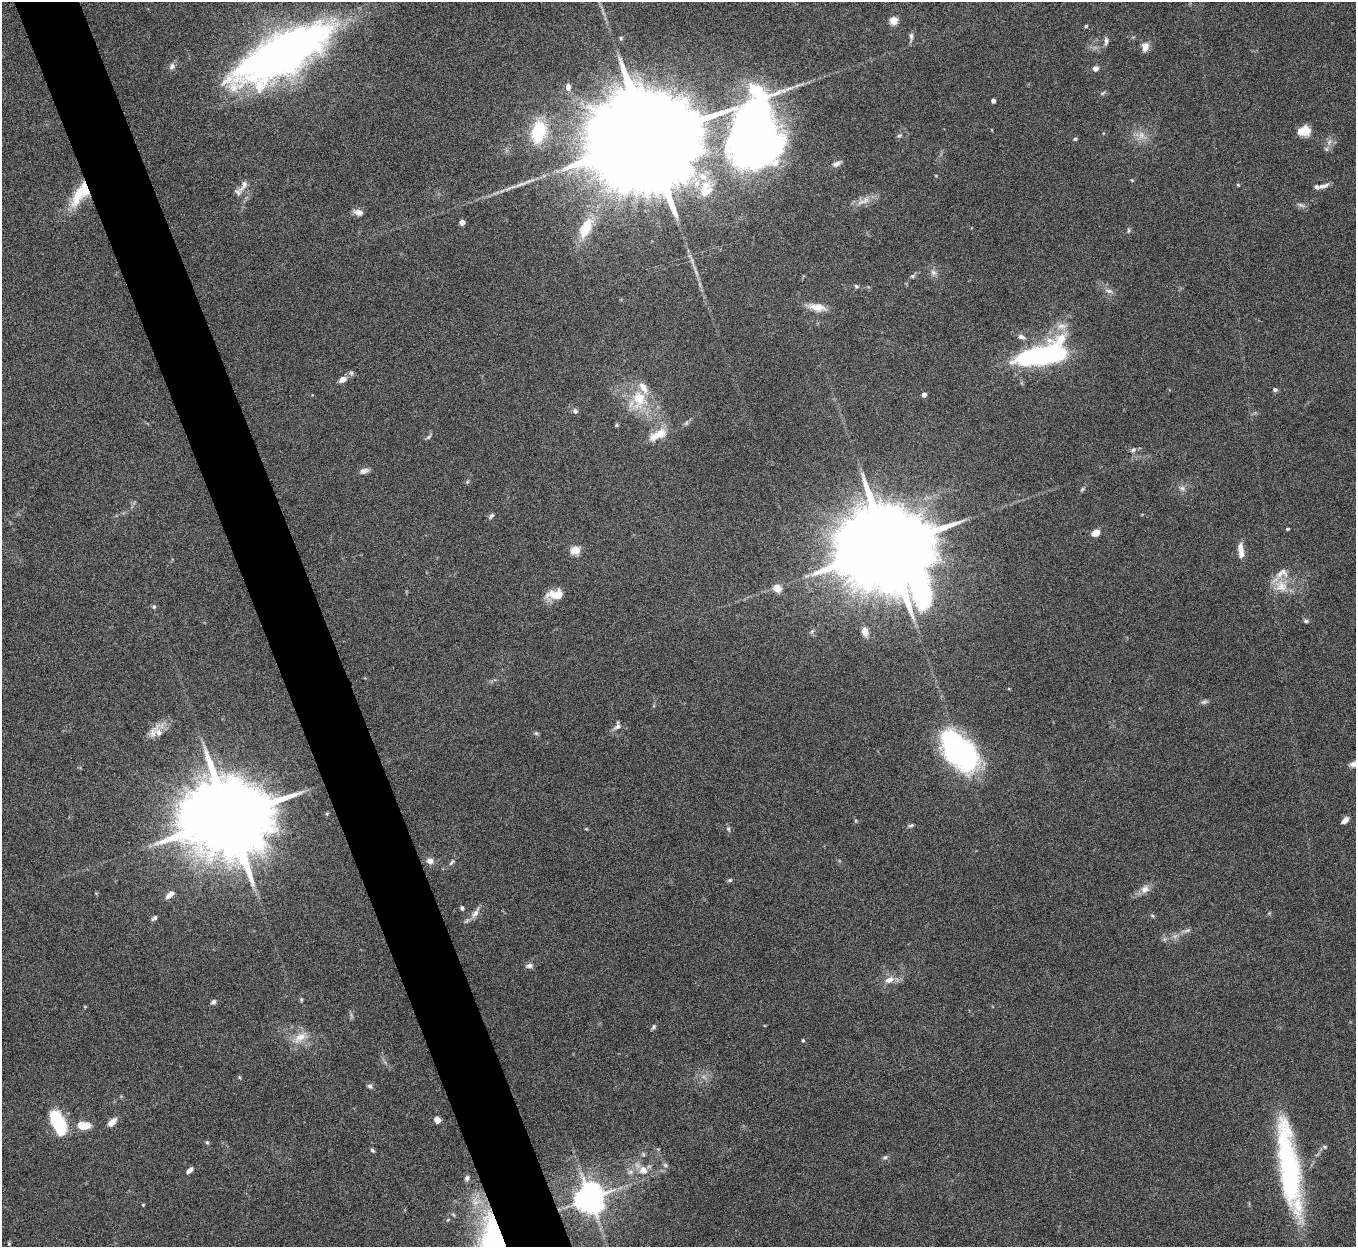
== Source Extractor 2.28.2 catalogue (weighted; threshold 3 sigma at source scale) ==
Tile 11 of 4 x 4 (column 3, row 3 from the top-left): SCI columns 2710-4063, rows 1396-2640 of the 5422 x 5406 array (HDU 1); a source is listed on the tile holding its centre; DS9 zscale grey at full resolution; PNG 1358 x 1249 px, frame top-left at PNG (2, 2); no overlay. Shown black and unused: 5% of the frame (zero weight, under 5 of 10 exposures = <1% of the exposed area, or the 3 px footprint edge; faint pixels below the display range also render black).
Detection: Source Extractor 2.28.2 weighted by HDU 2 'WHT'; one run over the whole footprint, this tile lists its part. Background 0.145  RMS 0.0057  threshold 0.0234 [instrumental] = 3 sigma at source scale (4.09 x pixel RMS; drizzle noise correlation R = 1.36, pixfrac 0.8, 0.05/0.05 arcsec/px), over >= 5 px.
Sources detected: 128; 2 too faint to see at this stretch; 1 inside a brighter object's white glare — not listed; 9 inside a brighter listed object's ellipse — not listed separately; the other 116 listed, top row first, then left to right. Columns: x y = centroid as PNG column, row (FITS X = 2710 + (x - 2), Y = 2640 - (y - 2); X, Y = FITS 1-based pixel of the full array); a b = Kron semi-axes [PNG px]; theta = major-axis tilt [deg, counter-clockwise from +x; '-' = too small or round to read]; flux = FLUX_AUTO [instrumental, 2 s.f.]
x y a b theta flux
893 21 5 5 - 20
1086 26 4 4 - 0.57
911 37 13 5 89 1.7
621 38 5 4 - 0.77
1106 41 11 6 85 1.9
1145 47 11 8 83 4.1
287 54 94 32 26 340
172 66 8 7 - 2
1095 68 8 7 - 2
568 87 8 6 -90 2.7
1103 93 8 5 28 0.96
993 101 4 4 - 2.7
538 131 25 16 76 26
1304 131 13 11 13 6.7
754 133 77 55 71 350
899 135 7 4 9 0.79
1141 135 10 9 - 4
647 139 41 20 16 32000
1075 139 4 4 - 0.81
1326 149 6 6 - 1.1
836 164 10 6 22 2.2
1132 180 5 4 - 0.47
244 185 21 8 55 3.8
705 185 18 12 38 9.6
1238 185 4 4 - 0.61
1324 186 14 5 18 2.4
80 194 37 14 56 19
865 200 13 7 49 3.4
1301 205 12 4 -20 1.5
358 212 12 7 -17 3.1
462 222 4 4 - 6
586 228 33 15 64 15
1128 230 7 4 82 0.82
933 272 9 7 -43 2.1
912 276 5 5 - 0.83
856 286 6 5 - 0.93
1109 291 12 6 -16 2.1
817 307 23 10 -10 6.4
1062 326 15 8 0 4.1
1021 337 11 6 -21 2.3
1047 355 35 17 8 87
351 373 7 5 -86 1.3
342 379 10 7 28 3.2
1275 390 6 5 - 1.1
924 395 4 4 - 3.6
639 399 29 21 -87 20
575 411 7 6 - 1.6
686 423 7 5 46 1.2
617 425 5 5 - 0.65
658 434 21 9 27 11
428 437 7 5 36 1
1133 450 8 6 29 1.4
364 471 11 7 15 2.5
467 482 5 4 - 0.66
1182 488 8 7 - 1.9
491 516 9 5 48 1.3
1288 529 3 3 - 0.78
1095 533 8 6 32 5.3
888 548 28 23 -4 15000
575 550 5 5 - 25
1241 550 19 7 -85 5.4
1281 586 21 16 -36 10
777 588 9 8 - 5.2
555 595 20 10 5 8.7
154 606 6 5 - 0.92
1306 621 6 5 - 1
812 631 6 4 19 0.83
865 632 13 8 -74 4.1
1204 702 10 5 24 1.3
617 727 11 7 35 2.3
158 732 25 11 -70 6
960 752 36 21 -47 140
1353 764 8 6 9 2.8
327 813 5 4 - 0.61
229 818 23 18 11 10000
1345 820 9 5 44 2.7
911 825 8 4 14 0.96
586 829 4 3 - 0.47
728 829 6 5 - 0.93
430 861 10 8 -40 2.9
452 862 11 4 54 1.3
730 880 6 5 - 0.8
1145 889 12 9 46 4.1
170 895 11 6 40 3.4
462 908 6 4 -72 0.97
475 913 16 7 55 3.5
1152 915 6 4 -20 0.7
154 918 9 5 40 1.2
1187 930 10 5 19 1.6
1175 936 9 4 36 1.7
529 966 8 6 9 2.2
889 980 12 8 18 4.5
301 1000 6 5 - 0.69
213 1002 7 5 45 1.5
654 1027 7 5 57 1
300 1038 22 10 35 7.5
803 1040 5 4 - 0.6
239 1077 5 3 - 0.58
370 1086 7 6 - 1.3
437 1120 7 6 - 3
58 1122 21 9 -66 45
112 1122 11 6 46 4.7
83 1126 12 8 -5 11
207 1142 6 4 -67 0.79
1325 1147 6 5 - 0.87
372 1150 6 5 - 0.96
885 1157 6 5 - 1
1288 1164 95 19 -82 99
665 1165 7 6 - 1.3
189 1170 9 4 42 2.4
643 1170 11 11 - 6.1
630 1172 8 6 -20 1.8
467 1178 8 6 73 1.4
590 1198 8 8 - 990
143 1205 4 3 - 0.48
9 1244 5 3 - 0.55
Overlapping masked pixels (flux is a lower limit): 1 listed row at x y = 80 194
Isophote crosses this tile's border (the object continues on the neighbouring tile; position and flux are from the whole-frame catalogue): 1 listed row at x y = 1353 764